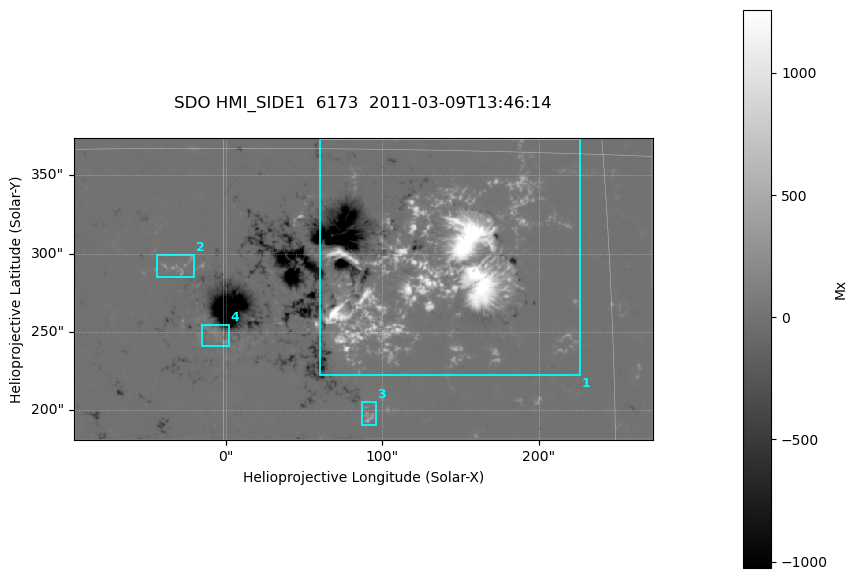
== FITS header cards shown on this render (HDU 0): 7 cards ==
TELESCOP= 'SDO     '           /
INSTRUME= 'HMI_SIDE1'          /
WAVELNTH=              6173.00 /
DATE-OBS= '2011-03-09T13:46:14.900' /
CTYPE1  = 'HPLN-TAN'           /
CTYPE2  = 'HPLT-TAN'           /
BUNIT   = 'Mx      '           /

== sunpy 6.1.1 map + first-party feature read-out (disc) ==
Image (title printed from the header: SDO HMI_SIDE1  6173  2011-03-09T13:46:14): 734 x 383 px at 0.504 arcsec/px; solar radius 967 arcsec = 1917 px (partial field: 2.4% of the solar disc is inside the frame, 99% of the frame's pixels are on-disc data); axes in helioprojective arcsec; data unit Mx (BUNIT, on the colour bar)
Orientation: file roll -179.9 deg (from PC/CROTA): ROTATED to solar-north-up (sunpy Map.rotate, bilinear) for analysis and display; everything below refers to the rotated frame; the empty margins the rotation leaves inside the frame are drawn grey
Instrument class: DISC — disc imager (sunpy class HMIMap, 6173 A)
Bright regions (active regions / flare kernels): reference = the on-disc median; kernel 7 px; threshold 5 sigma = 48.6 Mx over a disc level ~-0.0314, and >= 1.15x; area >= 281 px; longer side >= 5 px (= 2.5 arcsec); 4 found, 4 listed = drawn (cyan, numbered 1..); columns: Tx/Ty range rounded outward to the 2 arcsec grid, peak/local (2 s.f.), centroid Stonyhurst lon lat
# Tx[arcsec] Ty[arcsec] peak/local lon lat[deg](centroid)
1 60..228 222..374 -53375 +8 +10
2 -44..-20 284..300 -6742 -2 +10
3 86..96 190..206 -9481 +5 +5
4 -16..2 240..256 -4278 +0 +8